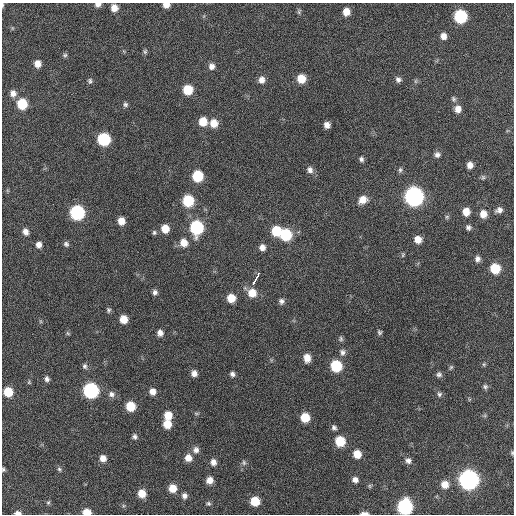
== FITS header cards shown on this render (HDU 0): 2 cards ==
NAXIS1  =                  512 / Axis length
NAXIS2  =                  512 / Axis length

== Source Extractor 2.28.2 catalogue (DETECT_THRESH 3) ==
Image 512 x 512 px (HDU 0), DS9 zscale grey, 1 PNG px = 1 image px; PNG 516 x 516 px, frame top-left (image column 1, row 512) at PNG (2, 3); no overlay
Background 378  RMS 9.4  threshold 28.1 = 3 sigma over >= 5 px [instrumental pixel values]
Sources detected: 120; all 120 listed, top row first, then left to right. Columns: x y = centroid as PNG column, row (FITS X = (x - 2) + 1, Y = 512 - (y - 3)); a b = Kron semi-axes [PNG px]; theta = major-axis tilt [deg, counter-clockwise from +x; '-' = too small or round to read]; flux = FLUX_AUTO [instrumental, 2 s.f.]
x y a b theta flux
98 4 7 5 12 2800
2 5 7 3 -89 910
166 5 6 5 - 3800
114 8 7 7 - 5500
299 11 8 4 65 1100
346 12 7 6 - 6500
460 16 8 8 - 57000
12 28 6 4 90 820
443 36 7 6 - 3800
145 51 7 5 75 1100
65 55 7 5 3 1200
38 64 7 7 - 5200
212 66 8 7 - 3300
301 79 7 7 - 11000
398 79 8 6 -45 2200
261 80 8 7 - 3900
90 81 7 6 - 1300
415 81 6 4 90 990
188 90 7 7 - 17000
13 93 9 8 - 3900
453 99 8 6 -74 1500
22 104 8 8 - 22000
125 104 7 6 - 1400
458 109 8 7 - 5000
203 121 8 8 - 11000
214 123 9 8 - 8100
327 125 6 5 - 3500
104 139 8 8 - 51000
437 155 7 7 - 2300
361 159 6 5 - 1600
470 165 7 6 - 4100
310 170 8 7 - 2800
400 170 7 5 80 1300
198 176 8 7 - 28000
483 177 7 5 75 1200
414 197 9 9 - 290000
363 200 9 8 - 6300
188 201 8 7 - 30000
499 210 9 7 17 2900
77 212 8 8 - 91000
466 212 7 7 - 6600
483 214 8 7 - 5600
447 217 6 5 - 1000
121 221 7 6 - 6100
197 227 9 8 - 69000
468 227 7 6 - 1800
165 229 8 7 - 8200
277 231 8 8 - 19000
25 232 8 6 -64 3200
154 232 6 6 - 1200
286 235 8 8 - 35000
418 239 6 6 - 6000
184 243 9 8 - 6800
66 244 6 6 - 1600
39 245 7 6 - 3400
262 247 7 7 - 3200
403 255 7 4 71 820
477 259 7 6 - 2600
495 269 8 7 - 19000
256 278 13 3 63 22000
155 292 6 5 - 2000
252 293 9 8 - 9200
231 298 7 7 - 9600
281 301 7 6 - 2000
108 310 7 5 81 1200
124 319 7 6 - 8100
379 332 6 5 - 1300
68 333 6 5 - 860
160 333 6 6 - 3100
341 339 7 6 - 1300
342 352 9 7 -80 2400
307 358 8 7 - 6500
484 364 6 4 45 930
85 366 8 6 -75 1600
336 366 8 7 - 34000
451 367 7 5 61 1100
194 373 6 6 - 3400
232 374 5 5 - 1900
439 374 7 6 - 1900
47 379 6 5 - 2000
29 382 6 4 89 810
485 387 6 6 - 1400
91 390 8 8 - 120000
153 391 6 6 - 4000
8 392 7 7 - 16000
111 394 9 8 - 2600
439 394 7 6 - 1600
130 406 7 7 - 15000
196 413 7 4 8 870
168 415 8 7 - 9400
305 417 7 7 - 14000
167 424 7 7 - 9600
334 427 7 6 - 1800
134 436 6 6 - 1600
340 441 8 7 - 20000
196 450 8 8 - 3100
512 453 5 4 - 820
357 454 7 7 - 8800
103 458 7 6 - 4600
188 458 7 7 - 5600
408 461 8 7 - 2700
213 462 7 6 - 3500
244 463 8 7 - 1600
3 469 5 4 - 1000
59 469 6 5 - 1100
469 479 9 9 - 360000
209 480 6 6 - 5200
355 480 7 7 - 3200
445 484 8 8 - 7000
370 486 6 5 - 990
173 488 7 7 - 8200
142 493 7 6 - 8200
184 496 7 6 - 2400
255 501 7 7 - 15000
48 502 6 4 67 890
208 503 7 5 -9 1200
405 507 9 8 - 120000
87 512 7 5 -4 8800
18 513 6 3 -4 2700
364 513 9 3 0 2700
At the frame edge (FLAGS 8, measured only in part): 9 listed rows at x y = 98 4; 2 5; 166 5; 512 453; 3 469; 405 507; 87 512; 18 513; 364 513